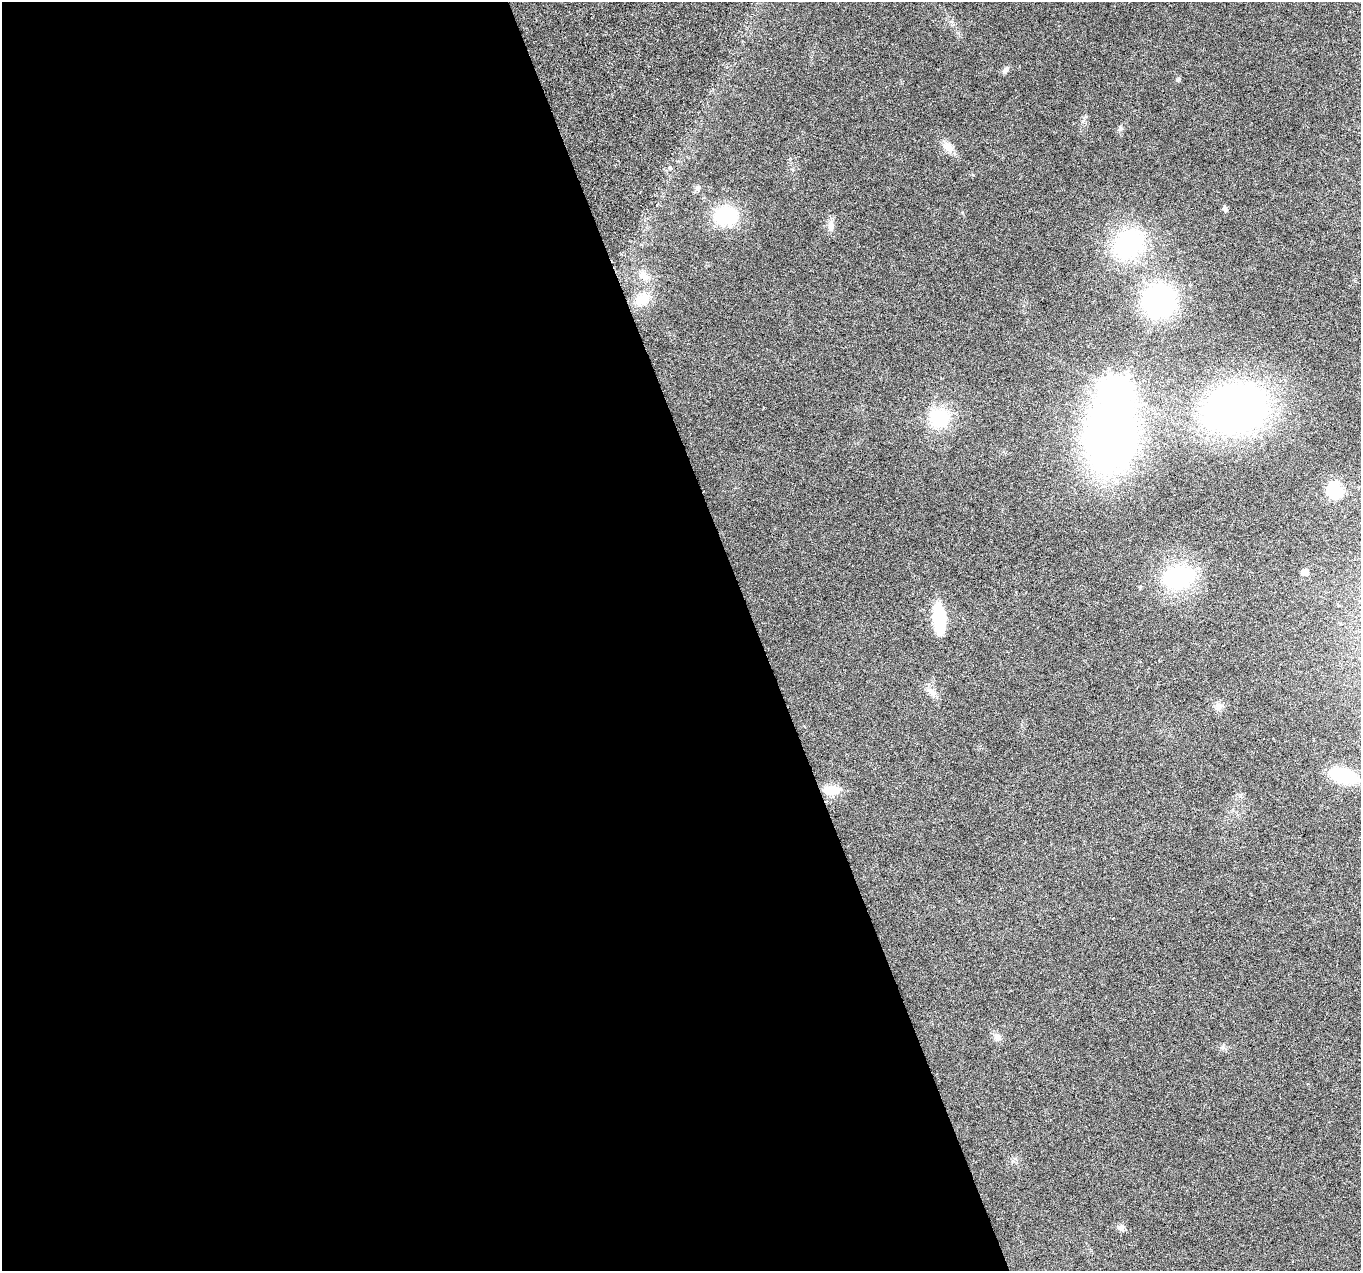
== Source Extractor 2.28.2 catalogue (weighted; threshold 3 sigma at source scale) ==
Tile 9 of 4 x 4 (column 1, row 3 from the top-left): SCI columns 2-1360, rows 1393-2661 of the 5437 x 5268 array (HDU 1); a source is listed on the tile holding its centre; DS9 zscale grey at full resolution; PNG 1363 x 1273 px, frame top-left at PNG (2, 2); no overlay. Shown black and unused: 56% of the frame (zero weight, under 3 of 6 exposures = <1% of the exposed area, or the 3 px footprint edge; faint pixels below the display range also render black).
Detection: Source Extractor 2.28.2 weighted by HDU 2 'WHT'; one run over the whole footprint, this tile lists its part. Background 0.0284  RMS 0.0027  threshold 0.0112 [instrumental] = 3 sigma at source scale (4.09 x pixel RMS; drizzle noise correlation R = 1.36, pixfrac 0.8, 0.0396/0.0396 arcsec/px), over >= 5 px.
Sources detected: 26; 1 inside a brighter object's white glare — not listed; the other 25 listed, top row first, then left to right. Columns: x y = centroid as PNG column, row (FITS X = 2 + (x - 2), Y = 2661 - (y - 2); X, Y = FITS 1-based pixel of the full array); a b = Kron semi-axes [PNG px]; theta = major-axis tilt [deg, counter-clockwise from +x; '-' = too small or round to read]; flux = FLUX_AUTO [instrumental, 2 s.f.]
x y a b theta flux
1005 69 11 5 54 0.7
1178 80 6 4 45 0.35
948 147 16 9 -33 2.3
670 167 6 3 -82 0.32
697 188 7 7 - 0.72
1225 209 8 5 -63 0.52
726 216 22 18 -1 15
831 226 16 8 87 1.6
1128 244 22 16 43 42
644 276 16 10 -47 2.3
642 299 21 14 39 4.8
1159 300 26 25 - 48
1116 391 10 9 - 270
1236 408 51 39 13 120
939 418 24 23 - 11
1335 490 7 6 - 43
1305 572 6 5 - 2
1179 577 28 18 10 28
939 618 29 11 -86 13
932 692 18 7 -46 1.6
1219 706 12 9 14 1.3
1344 776 28 13 -15 15
832 790 21 11 7 4
997 1037 11 8 -48 1.3
1121 1227 10 7 -10 0.9
Unlisted compact peaks at least as high as the median listed source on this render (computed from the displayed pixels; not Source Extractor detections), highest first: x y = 1120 128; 1086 116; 1223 1046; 973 175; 958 33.